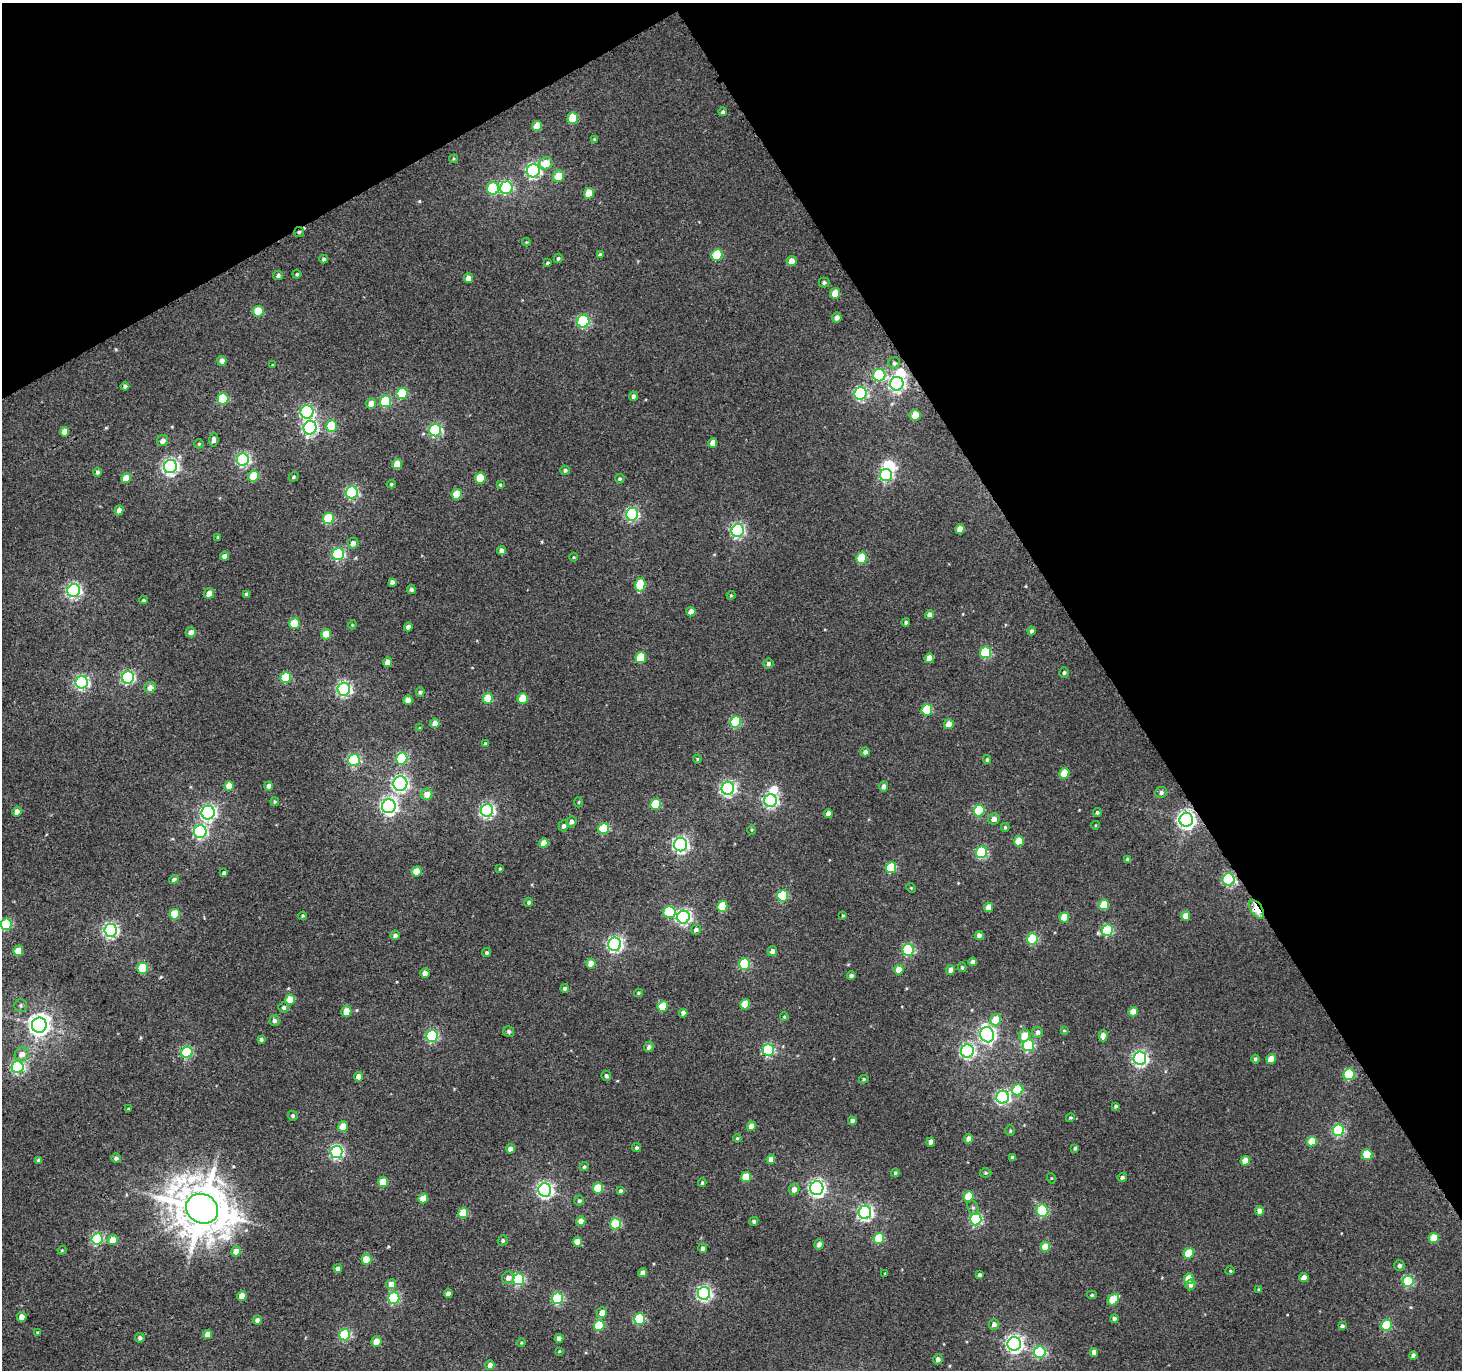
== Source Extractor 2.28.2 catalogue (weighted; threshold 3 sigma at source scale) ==
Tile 3 of 4 x 4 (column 3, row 1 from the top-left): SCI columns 2944-4403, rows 4294-5661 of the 5883 x 5787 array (HDU 1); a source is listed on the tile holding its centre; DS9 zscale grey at full resolution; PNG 1464 x 1372 px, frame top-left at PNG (2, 3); each listed source drawn as its Kron ellipse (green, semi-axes under 4 px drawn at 4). Shown black and unused: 31% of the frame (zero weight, under 3 of 4 exposures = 2% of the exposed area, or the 3 px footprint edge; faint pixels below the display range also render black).
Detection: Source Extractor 2.28.2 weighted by HDU 2 'WHT'; one run over the whole footprint, this tile lists its part. Background 0.00159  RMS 0.0052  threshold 0.0235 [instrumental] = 3 sigma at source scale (4.5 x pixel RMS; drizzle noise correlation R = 1.50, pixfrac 1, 0.0396/0.0396 arcsec/px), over >= 5 px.
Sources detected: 340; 3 inside a brighter object's white glare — neither listed nor drawn; the other 337 listed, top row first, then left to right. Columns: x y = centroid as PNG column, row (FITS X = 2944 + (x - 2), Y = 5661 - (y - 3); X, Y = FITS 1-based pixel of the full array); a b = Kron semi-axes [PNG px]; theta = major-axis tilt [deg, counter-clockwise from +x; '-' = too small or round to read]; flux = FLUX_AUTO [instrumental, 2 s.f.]
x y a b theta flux
723 112 4 4 - 1.1
573 118 6 5 - 20
537 126 5 5 - 9.1
594 139 4 3 - 0.44
454 159 4 4 - 0.59
546 163 7 6 - 7.4
533 171 7 6 - 110
558 176 6 5 - 11
506 188 6 6 - 69
493 189 6 6 - 43
589 193 5 5 - 11
299 232 5 5 - 0.82
526 242 4 4 - 0.51
600 255 4 4 - 1.5
717 255 6 5 - 26
558 258 5 4 - 0.84
324 259 4 4 - 1.2
792 261 5 5 - 6
547 263 4 3 - 0.69
297 274 4 4 - 0.78
278 275 5 4 - 1.3
468 278 5 4 - 3.9
824 282 5 5 - 1.1
835 293 5 5 - 8.7
258 311 5 5 - 13
837 318 5 5 - 2.7
583 321 6 6 - 63
222 361 5 4 - 3.6
894 363 6 5 - 1.3
272 365 3 2 - 0.55
879 375 6 6 - 50
897 384 7 6 - 150
125 386 4 4 - 1.4
402 393 6 5 - 24
860 393 6 6 - 88
633 396 4 4 - 1.6
223 399 6 5 - 28
386 401 6 5 - 36
371 403 5 5 - 4.7
307 412 6 6 - 89
915 415 5 5 - 11
331 426 6 5 - 24
310 428 7 6 - 120
435 430 6 6 - 75
64 432 5 4 - 4.6
214 440 7 4 85 1.9
162 441 6 5 - 2.7
713 443 5 4 - 4.6
199 444 5 4 - 0.61
243 460 6 6 - 100
397 464 5 5 - 8.2
170 466 6 6 - 160
565 470 5 4 - 1.2
97 472 5 4 - 1.1
886 475 6 6 - 72
254 476 5 5 - 14
293 477 5 4 - 0.81
126 478 5 5 - 8.1
480 478 5 5 - 15
620 479 5 4 - 0.84
391 484 4 4 - 0.7
500 485 4 3 - 0.55
352 492 6 6 - 74
457 494 5 5 - 13
119 510 5 4 - 3.2
632 514 6 6 - 77
328 518 6 5 - 28
960 529 5 4 - 4.9
738 531 6 6 - 100
218 537 4 3 - 0.55
353 543 6 5 - 2.4
501 551 4 4 - 2.9
338 554 6 6 - 70
224 556 4 4 - 2.6
573 557 4 3 - 0.45
862 558 5 5 - 23
392 582 4 4 - 1.6
640 585 7 5 77 21
411 589 4 4 - 1.2
74 591 6 6 - 120
209 593 5 5 - 3.8
246 594 4 3 - 1.1
731 595 4 4 - 0.5
143 600 4 3 - 0.76
691 612 4 4 - 4.9
930 615 4 4 - 2.5
906 622 4 4 - 0.87
295 624 5 5 - 18
352 625 4 3 - 0.46
408 627 4 4 - 2.6
1031 631 4 4 - 1.2
191 632 5 5 - 2.9
326 634 5 5 - 14
986 652 6 5 - 38
641 657 5 5 - 17
929 658 5 4 - 6.2
388 662 5 4 - 4.6
768 663 5 5 - 1.7
1064 673 5 4 - 1
128 677 6 6 - 82
286 678 5 5 - 27
82 682 6 6 - 100
150 688 6 5 - 3.6
344 689 6 6 - 110
420 692 5 4 - 0.95
488 698 5 5 - 17
523 698 5 5 - 16
408 700 5 4 - 4.9
927 710 5 5 - 27
736 722 6 5 - 34
435 723 5 4 - 4.5
949 724 5 5 - 5.9
420 728 4 3 - 0.53
485 744 4 3 - 0.79
865 752 4 4 - 2.1
402 759 6 5 - 41
697 759 4 4 - 0.57
354 760 6 6 - 58
987 760 4 3 - 0.85
1064 773 5 5 - 12
400 784 7 7 - 140
229 786 5 5 - 7.3
269 786 4 4 - 2.3
883 786 5 4 - 2.6
728 788 6 6 - 130
1161 792 6 5 - 1.5
427 794 6 5 - 5.1
275 801 4 4 - 0.72
770 801 6 6 - 110
579 802 5 3 - 0.5
655 804 5 5 - 21
389 806 7 7 - 170
487 810 6 6 - 120
979 810 6 5 - 36
17 811 5 4 - 3.6
1097 812 4 4 - 0.94
208 813 7 6 - 140
828 814 4 4 - 3.1
994 819 6 5 - 2.8
1186 820 7 6 - 240
571 822 6 5 - 2.1
1096 825 4 3 - 0.37
563 826 5 4 - 1.6
1005 827 4 3 - 0.79
604 828 5 5 - 31
751 830 5 3 - 0.54
200 832 6 6 - 92
1019 841 5 5 - 12
544 843 5 4 - 5.7
681 845 6 6 - 150
981 852 6 5 - 51
1128 860 4 4 - 1.8
500 868 4 3 - 0.46
891 868 5 5 - 30
416 871 5 5 - 8.4
224 873 4 3 - 1.1
174 879 5 4 - 1.4
1228 879 6 6 - 71
911 888 5 4 - 0.61
783 896 6 5 - 46
529 902 4 4 - 0.89
1104 905 5 5 - 18
722 906 5 5 - 21
988 907 5 4 - 4.8
1257 909 10 5 -57 16
669 912 6 6 - 34
175 914 5 5 - 20
843 915 4 3 - 0.56
303 916 4 3 - 0.59
1186 916 5 4 - 6
683 917 6 6 - 120
1064 917 5 5 - 12
6 924 5 5 - 37
696 929 5 4 - 1.7
110 930 6 6 - 140
1107 930 6 5 - 51
395 935 5 4 - 1.5
979 935 4 4 - 2.8
1033 939 6 5 - 41
614 944 6 6 - 150
908 950 6 5 - 55
18 951 5 5 - 9.3
772 951 5 5 - 2.3
487 953 4 4 - 1
973 962 4 4 - 2.7
591 964 5 4 - 7.3
745 964 6 5 - 38
962 967 4 3 - 0.83
143 968 5 5 - 28
899 970 5 5 - 6.4
951 970 5 4 - 3.7
425 973 4 4 - 3.5
851 976 4 4 - 1.4
565 988 4 4 - 1.1
638 993 4 3 - 0.74
290 1000 5 5 - 12
745 1004 5 5 - 14
21 1005 6 6 - 1.1
284 1007 5 5 - 1.4
663 1007 5 5 - 18
346 1011 5 5 - 7.9
1133 1012 4 4 - 6
683 1013 4 4 - 2.5
784 1017 4 3 - 0.58
996 1020 6 5 - 11
274 1021 5 5 - 1.7
39 1025 7 7 - 380
1064 1030 4 3 - 0.54
509 1031 5 5 - 1.3
1037 1032 5 5 - 2.2
987 1035 8 6 -74 160
1024 1035 6 5 - 8.6
432 1036 6 5 - 63
1103 1036 6 4 90 4.4
261 1039 4 4 - 1
1028 1045 6 5 - 51
649 1047 5 5 - 1.6
768 1050 6 5 - 64
967 1051 6 6 - 120
187 1052 6 5 - 48
22 1054 7 6 - 3.8
1140 1058 6 6 - 130
1255 1059 4 4 - 1.1
1271 1059 5 4 - 9.2
18 1067 6 6 - 78
1349 1074 6 5 - 37
606 1076 5 4 - 1.1
358 1077 4 4 - 4.2
864 1079 5 4 - 0.82
1018 1090 6 5 - 30
1003 1097 6 6 - 110
1116 1106 4 4 - 0.99
129 1109 4 3 - 0.82
293 1116 5 4 - 1
1070 1118 4 4 - 0.76
852 1121 4 4 - 1.8
343 1126 5 5 - 11
751 1126 5 4 - 4.7
1010 1130 5 5 - 0.73
1339 1130 6 5 - 61
737 1138 4 3 - 0.58
969 1139 4 4 - 4
1312 1141 5 5 - 12
931 1142 4 4 - 3.3
636 1148 5 4 - 0.92
1075 1148 4 3 - 0.95
510 1149 5 4 - 3.8
336 1152 6 6 - 96
1367 1155 5 5 - 20
1012 1157 4 4 - 0.98
116 1158 5 4 - 1.5
771 1159 4 4 - 4.2
39 1160 4 4 - 1.3
1245 1161 5 4 - 7.4
584 1167 4 4 - 0.83
895 1173 4 4 - 0.78
986 1173 6 4 0 0.81
746 1177 5 5 - 15
1122 1177 5 4 - 1.2
1051 1178 5 3 - 0.5
383 1182 5 5 - 13
702 1183 4 3 - 0.74
598 1188 5 5 - 18
817 1188 7 6 - 160
794 1189 6 5 - 3.1
545 1190 6 6 - 160
620 1191 4 3 - 1.2
968 1197 5 5 - 18
423 1198 5 5 - 9.9
579 1201 5 5 - 0.89
973 1208 7 5 -62 1.3
202 1209 16 14 -32 2500
1042 1211 6 5 - 49
1259 1211 5 4 - 3.4
865 1212 6 6 - 140
463 1213 5 5 - 20
976 1219 6 5 - 68
581 1221 5 4 - 4.3
754 1221 5 4 - 0.92
615 1224 5 5 - 37
879 1238 5 5 - 22
1434 1238 5 5 - 13
97 1239 6 5 - 60
113 1240 5 5 - 6.4
503 1240 5 5 - 0.95
577 1242 5 4 - 6.5
819 1244 5 4 - 2.5
1045 1247 5 5 - 11
703 1248 4 4 - 1.8
62 1250 4 4 - 0.47
236 1251 5 5 - 5.1
1189 1253 5 5 - 16
366 1259 5 5 - 13
1399 1266 5 5 - 1.8
338 1269 4 4 - 2.1
1230 1271 4 4 - 0.56
643 1273 4 4 - 3.6
885 1273 4 3 - 0.38
979 1275 4 3 - 1.5
1304 1277 4 4 - 4.1
508 1278 6 6 - 2.9
519 1279 6 5 - 62
1189 1279 5 5 - 15
1408 1281 5 5 - 47
391 1284 5 5 - 5
1190 1285 5 4 - 1.9
1258 1289 4 3 - 0.49
704 1293 6 6 - 120
448 1294 4 4 - 2.7
1092 1295 5 4 - 0.79
242 1296 5 4 - 6.9
394 1298 6 5 - 58
557 1298 6 5 - 53
1113 1300 6 5 - 17
602 1312 5 5 - 4.1
22 1317 5 4 - 4.9
640 1319 5 5 - 41
1114 1319 4 4 - 1.7
257 1320 4 4 - 1.9
994 1324 5 5 - 2.1
1386 1325 5 5 - 35
599 1326 5 5 - 25
1342 1326 4 4 - 1.3
38 1332 4 3 - 0.47
208 1334 4 4 - 3.9
345 1335 6 5 - 53
140 1338 5 5 - 1.4
559 1338 4 4 - 2.2
376 1341 5 5 - 5.5
521 1343 4 4 - 0.59
1014 1344 7 6 - 200
559 1351 3 3 - 0.49
1040 1352 6 5 - 46
1094 1352 4 4 - 3
1413 1356 4 4 - 2.6
938 1359 5 4 - 2.2
490 1365 5 4 - 2.8
Overlapping masked pixels (flux is a lower limit): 4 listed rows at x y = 299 232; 1186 820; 1228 879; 1257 909
Isophote crosses this tile's border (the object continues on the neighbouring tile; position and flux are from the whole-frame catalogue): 1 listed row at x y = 6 924